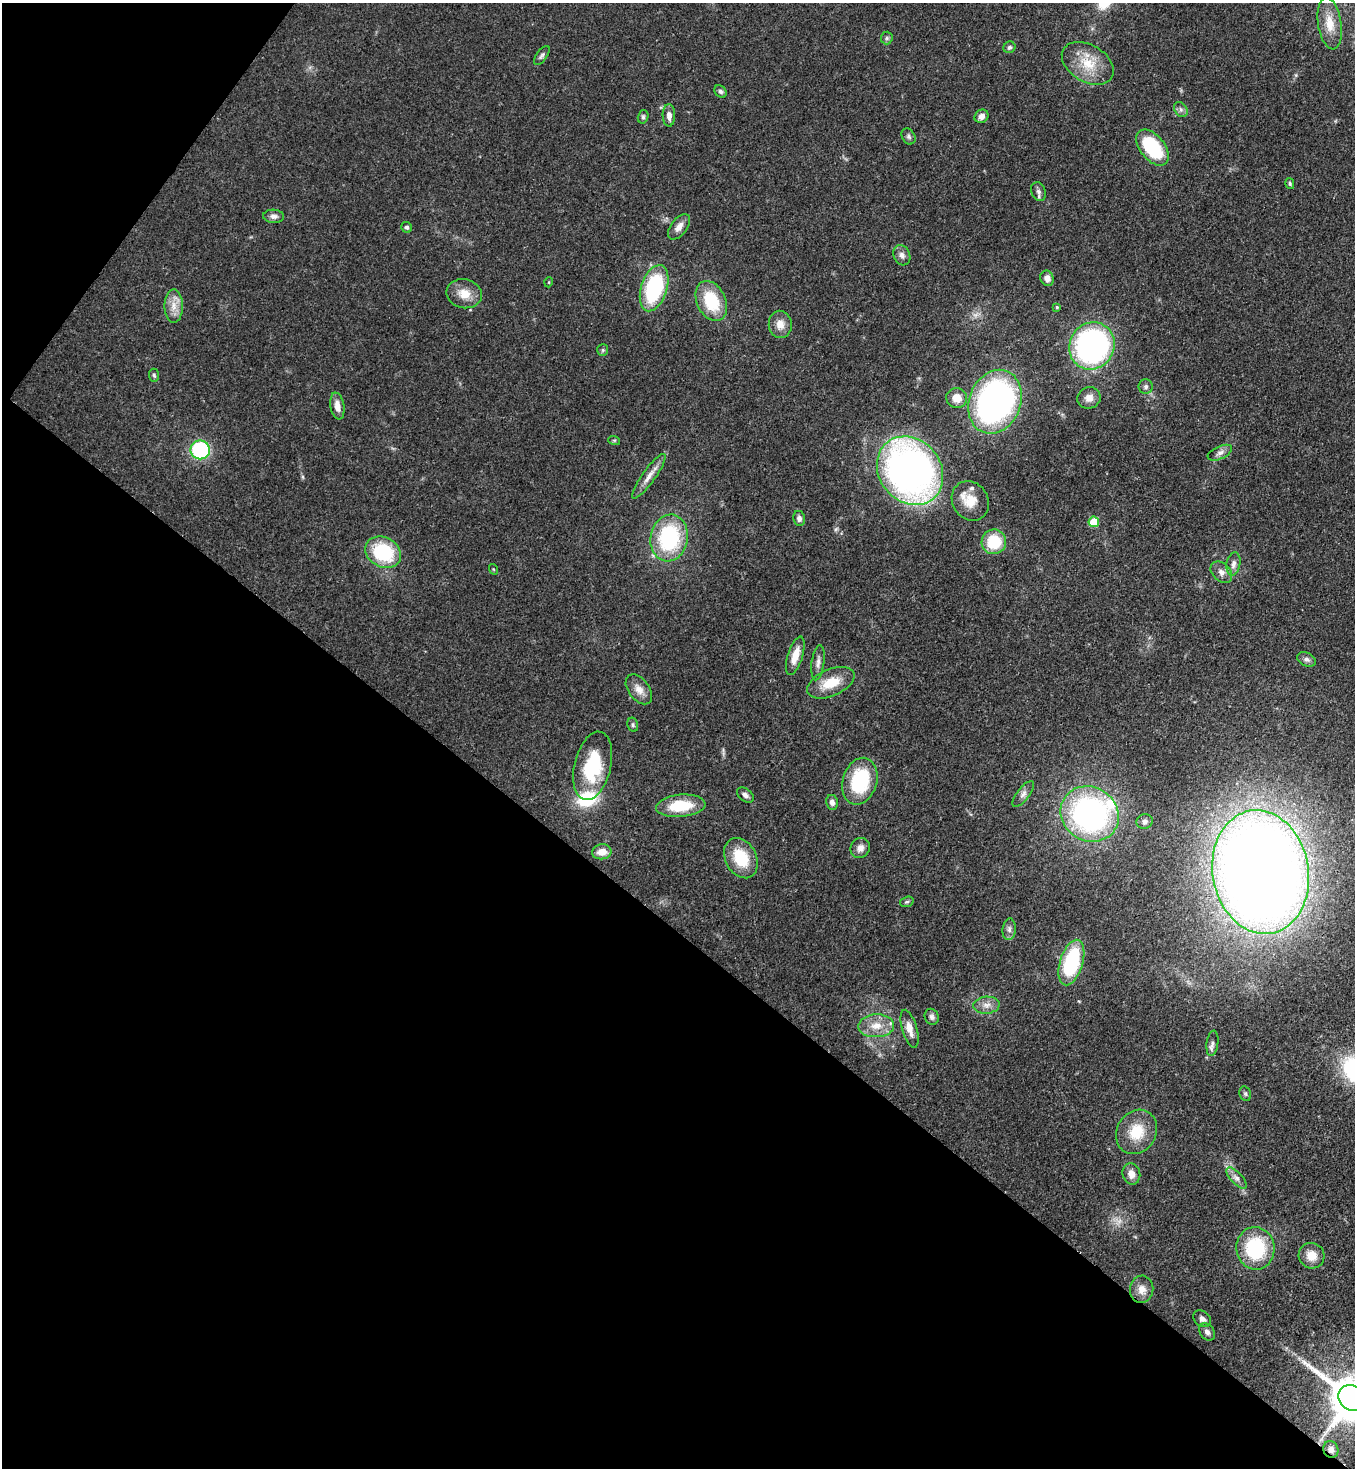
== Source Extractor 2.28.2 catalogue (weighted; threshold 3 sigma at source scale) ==
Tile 9 of 4 x 4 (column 1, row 3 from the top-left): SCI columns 226-1578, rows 1524-2989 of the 6002 x 5979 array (HDU 1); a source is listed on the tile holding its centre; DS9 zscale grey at full resolution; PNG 1357 x 1470 px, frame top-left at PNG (2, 3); each listed source drawn as its Kron ellipse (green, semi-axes under 4 px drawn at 4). Shown black and unused: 40% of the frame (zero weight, under 3 of 4 exposures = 7% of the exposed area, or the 3 px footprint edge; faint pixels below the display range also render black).
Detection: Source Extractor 2.28.2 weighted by HDU 2 'WHT'; one run over the whole footprint, this tile lists its part. Background 0.0889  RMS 0.0039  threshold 0.0176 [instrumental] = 3 sigma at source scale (4.5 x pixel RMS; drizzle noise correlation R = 1.50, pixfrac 1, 0.05/0.05 arcsec/px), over >= 5 px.
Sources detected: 89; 1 too faint to see at this stretch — neither listed nor drawn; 3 inside a brighter listed object's ellipse — not listed separately; the other 85 listed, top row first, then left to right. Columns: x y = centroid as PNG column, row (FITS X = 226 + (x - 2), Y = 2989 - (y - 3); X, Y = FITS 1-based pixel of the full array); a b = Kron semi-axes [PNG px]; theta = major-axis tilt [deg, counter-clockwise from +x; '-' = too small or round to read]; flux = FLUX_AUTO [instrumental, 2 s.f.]
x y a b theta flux
1330 24 26 11 -81 6.3
887 38 6 6 - 0.86
1009 47 6 5 - 0.81
542 56 11 5 54 1
1088 63 28 18 -30 12
720 91 7 5 -44 1
1181 109 8 6 -55 1.3
669 115 11 6 -89 2.6
981 116 7 6 - 2
643 117 7 5 75 0.84
908 136 8 6 -59 1.1
1152 148 21 12 -51 25
1290 184 6 4 -75 0.67
1038 192 10 7 -70 1.3
274 216 10 6 -2 1.7
407 227 6 5 - 0.93
679 227 15 8 54 3
902 255 10 8 -66 1.9
1047 278 8 6 -68 2.2
549 282 5 3 - 0.33
654 288 24 13 72 39
464 294 18 14 -12 6.2
711 301 21 14 -64 18
174 306 16 9 -90 4.4
1057 307 4 4 - 0.52
780 324 14 11 -87 4
1092 346 24 22 60 100
603 350 6 5 - 0.62
154 375 6 5 - 0.75
1146 387 7 7 - 1.2
957 398 10 10 - 4.4
1089 398 12 10 17 3.1
995 402 33 26 68 140
337 406 13 7 -80 3.3
614 440 6 4 -17 0.48
200 450 10 9 - 37
1220 453 13 6 24 1.8
910 471 36 31 -51 210
649 476 27 6 54 3.8
970 501 20 18 -56 7.7
799 518 7 6 - 1.5
1094 522 5 5 - 12
669 538 23 18 80 38
994 542 12 12 - 15
383 552 18 15 -29 26
1233 564 12 7 81 2.1
493 569 5 3 - 0.35
1221 572 12 9 -43 2.6
795 656 20 7 73 5.7
1306 659 10 6 -25 1.4
818 663 18 6 82 2.2
831 683 25 13 23 10
639 689 17 10 -53 3.8
633 725 7 5 -76 0.78
593 766 35 18 76 25
860 781 24 17 73 26
1023 794 15 6 53 2
745 795 9 6 -37 1.5
832 802 7 6 - 1.9
681 806 25 11 5 15
1090 814 30 27 -32 110
1145 821 8 7 - 1.2
860 848 10 9 - 2.5
602 852 10 7 8 4.4
741 858 21 15 -62 14
1261 872 62 48 -80 790
907 902 7 5 19 0.68
1009 929 11 6 84 1.6
1071 963 23 11 73 34
986 1005 13 8 4 2.8
932 1017 8 7 - 1.2
876 1026 18 11 3 6.1
910 1029 19 7 -73 4.2
1212 1043 13 5 83 1.5
1245 1094 7 5 -69 0.85
1137 1132 23 19 58 12
1131 1174 11 9 -76 3.2
1236 1178 13 5 -47 1.9
1255 1248 21 19 -84 28
1312 1256 13 12 - 5.4
1142 1289 14 11 82 3.7
1202 1319 9 7 -39 1.7
1207 1332 10 7 -53 1.6
1352 1398 14 12 -36 1900
1331 1449 8 7 - 1.9
Overlapping masked pixels (flux is a lower limit): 3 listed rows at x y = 995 402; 1352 1398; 1331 1449
Isophote crosses this tile's border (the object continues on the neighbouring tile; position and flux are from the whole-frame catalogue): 1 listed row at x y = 1352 1398